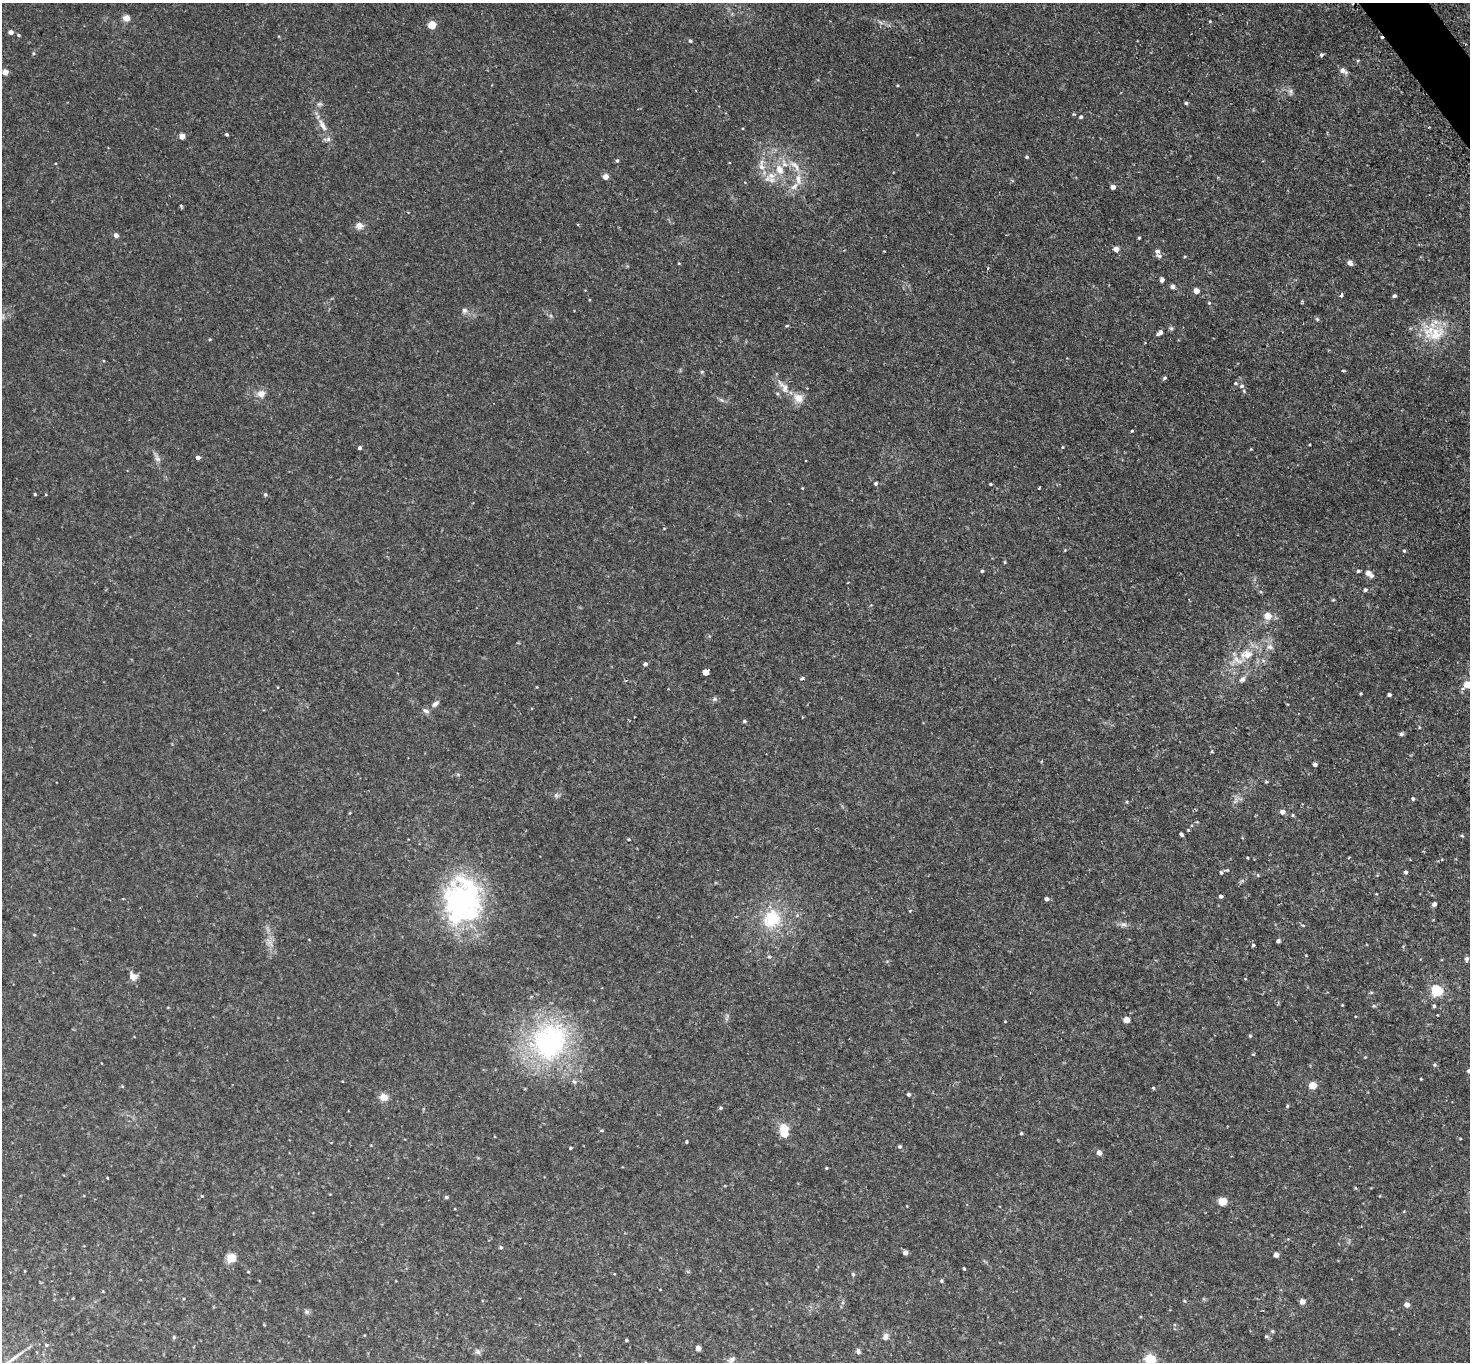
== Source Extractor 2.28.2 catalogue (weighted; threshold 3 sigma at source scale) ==
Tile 10 of 4 x 4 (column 2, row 3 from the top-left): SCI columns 1510-2977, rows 1683-3042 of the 5953 x 5945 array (HDU 1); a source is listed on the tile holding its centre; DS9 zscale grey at full resolution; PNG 1472 x 1364 px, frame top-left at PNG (2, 3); no overlay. Shown black and unused: <1% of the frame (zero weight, under 2 of 3 exposures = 3% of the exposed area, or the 3 px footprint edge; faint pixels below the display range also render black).
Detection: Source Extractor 2.28.2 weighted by HDU 2 'WHT'; one run over the whole footprint, this tile lists its part. Background 0.0589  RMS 0.005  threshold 0.0224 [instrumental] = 3 sigma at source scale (4.5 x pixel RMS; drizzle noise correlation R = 1.50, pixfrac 1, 0.05/0.05 arcsec/px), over >= 5 px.
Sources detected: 193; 2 inside a brighter object's white glare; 2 cosmic-ray / hot-pixel residue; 1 long thin detection or spike segment (spike, bleed or trail) — not listed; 7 inside a brighter listed object's ellipse — not listed separately; the other 181 listed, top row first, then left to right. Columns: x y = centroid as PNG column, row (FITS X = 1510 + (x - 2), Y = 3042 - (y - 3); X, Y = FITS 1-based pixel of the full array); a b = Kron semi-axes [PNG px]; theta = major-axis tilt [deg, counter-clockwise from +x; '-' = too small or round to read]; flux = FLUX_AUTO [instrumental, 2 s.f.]
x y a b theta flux
126 18 8 6 -5 3.3
1210 21 4 4 - 0.38
432 25 5 4 - 14
11 32 5 4 - 1.9
19 35 5 3 - 0.6
690 41 4 4 - 0.8
33 53 5 3 - 0.59
1321 55 4 3 - 1.3
1358 61 5 4 - 0.57
1343 71 9 5 -26 2.2
5 72 4 4 - 4.3
1291 91 8 7 - 1.4
1186 103 4 3 - 0.96
319 104 7 6 - 1.1
1081 117 5 4 - 0.9
322 125 20 7 -59 4.2
1429 127 3 3 - 0.51
227 134 4 3 - 0.79
182 136 4 4 - 4.9
1027 157 4 4 - 0.59
617 160 5 4 - 0.86
795 166 23 8 -47 5.9
762 167 10 9 - 3.1
779 170 14 10 -71 6.4
605 177 4 4 - 4.7
794 186 14 7 41 3.6
1113 187 4 4 - 3.1
181 206 4 3 - 0.55
359 226 10 8 2 2.8
116 235 4 4 - 2.3
1139 238 3 3 - 0.54
1116 249 5 5 - 3.5
1157 251 7 7 - 1.5
1185 256 4 3 - 0.38
679 263 4 3 - 0.34
1350 263 5 5 - 2.6
988 268 4 3 - 0.85
1162 280 5 4 - 1.5
1173 287 5 4 - 2.2
1196 291 4 4 - 4.7
1341 295 3 3 - 2
1395 296 4 4 - 0.97
1209 303 4 3 - 0.43
464 310 7 7 - 1.5
3 317 8 4 -90 0.93
1317 319 6 5 - 0.69
787 326 5 4 - 0.5
1171 328 6 5 - 0.77
1160 333 7 5 38 1.9
1436 334 30 24 29 19
210 339 4 3 - 0.45
1164 378 6 5 - 0.81
1235 383 6 4 -1 0.7
1242 386 6 5 - 1.1
783 387 27 9 -52 5.8
1244 391 6 3 -72 0.48
261 394 11 10 - 3.4
721 400 7 5 -32 1
1132 431 3 3 - 1
360 448 4 3 - 1.3
198 457 3 3 - 9.9
157 458 17 5 -61 2
876 483 4 4 - 0.92
991 484 3 3 - 0.5
1039 488 4 2 - 0.42
35 494 3 3 - 0.55
265 494 5 4 - 0.86
664 529 4 3 - 0.35
1065 550 4 3 - 0.37
1404 551 4 4 - 0.6
1005 562 4 3 - 0.47
982 571 4 3 - 0.68
1358 571 5 4 - 0.73
1369 573 9 6 -41 3.2
848 582 3 2 - 0.42
1365 590 5 4 - 0.95
1267 616 6 6 - 7.2
1270 647 10 7 -27 2.3
1246 654 23 15 19 11
645 664 5 4 - 1.3
706 672 5 3 - 300
802 678 6 4 22 0.75
1242 679 7 6 - 1.8
1467 685 6 5 - 8.6
537 687 4 2 - 0.32
1361 694 3 3 - 0.44
1389 695 4 3 - 1.3
714 699 7 5 21 1
435 704 10 6 39 1.9
426 711 11 5 -25 1.5
744 721 4 4 - 0.8
1401 734 5 4 - 1.1
1212 752 4 3 - 0.52
1315 764 4 3 - 1.4
1266 782 5 4 - 0.56
1413 798 5 4 - 1.1
1127 802 5 4 - 0.5
1282 812 5 5 - 2.4
1293 815 5 3 - 0.49
1181 834 5 3 - 1
1462 836 5 4 - 0.56
629 839 4 3 - 0.41
1247 858 3 2 - 0.39
1221 872 5 4 - 0.81
1406 872 5 4 - 0.94
1258 875 5 4 - 0.52
1221 896 4 3 - 1.2
123 898 3 2 - 0.35
1046 899 4 4 - 1.5
461 902 57 43 71 90
1434 904 4 4 - 2
910 911 4 3 - 0.42
772 919 27 24 50 22
1123 924 9 7 0 1.7
1303 925 5 3 - 0.44
34 935 4 3 - 0.43
1278 941 4 4 - 1.2
269 942 15 6 -49 2.6
1253 945 3 3 - 1.7
769 957 7 4 -19 0.77
1466 959 5 4 - 1.2
133 977 11 9 -43 3.1
1437 991 5 5 - 50
1342 1005 3 2 - 0.33
1374 1006 5 4 - 0.66
1434 1006 4 3 - 1
1127 1020 5 4 - 5.7
1005 1021 4 2 - 0.31
1250 1036 5 4 - 0.55
549 1042 51 45 63 88
1253 1054 4 4 - 0.44
1365 1057 4 4 - 0.41
1434 1065 5 3 - 0.56
1469 1071 5 4 - 1.3
1421 1079 3 2 - 0.41
574 1081 8 5 -51 1.1
122 1086 5 4 - 0.44
1313 1086 5 5 - 10
1153 1088 3 3 - 1.4
909 1094 4 3 - 1
383 1097 10 9 - 3.6
1287 1106 5 4 - 0.59
720 1108 5 4 - 0.68
784 1129 5 5 - 20
602 1130 4 3 - 1
1021 1133 4 3 - 0.58
686 1142 3 3 - 0.58
900 1147 5 5 - 0.82
570 1148 3 3 - 0.62
1099 1153 5 4 - 3.1
826 1168 4 3 - 0.46
107 1178 3 2 - 0.35
725 1186 4 3 - 0.35
202 1196 3 3 - 0.45
446 1197 4 4 - 0.9
1222 1201 7 6 - 6.7
907 1206 2 2 - 0.28
501 1247 5 5 - 0.76
905 1253 4 4 - 2.4
1276 1255 4 4 - 3.1
231 1258 11 10 - 5.4
964 1269 3 3 - 0.58
248 1272 4 3 - 0.4
853 1274 6 4 -45 0.58
941 1281 5 4 - 0.65
1184 1301 5 4 - 0.47
843 1302 6 4 72 0.77
1302 1302 5 4 - 3.3
1407 1305 5 5 - 2.8
306 1312 7 6 - 1
1273 1331 5 4 - 0.65
1266 1336 5 5 - 0.63
174 1337 5 4 - 0.71
885 1337 10 7 67 2
626 1340 3 3 - 0.72
46 1345 5 4 - 0.69
698 1348 4 4 - 4.2
858 1351 6 5 - 1.4
477 1352 8 7 - 1.4
731 1360 10 7 45 1.7
1150 1360 14 13 - 7.9
Isophote crosses this tile's border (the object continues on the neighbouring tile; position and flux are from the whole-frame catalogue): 4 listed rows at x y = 1467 685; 1469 1071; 731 1360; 1150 1360